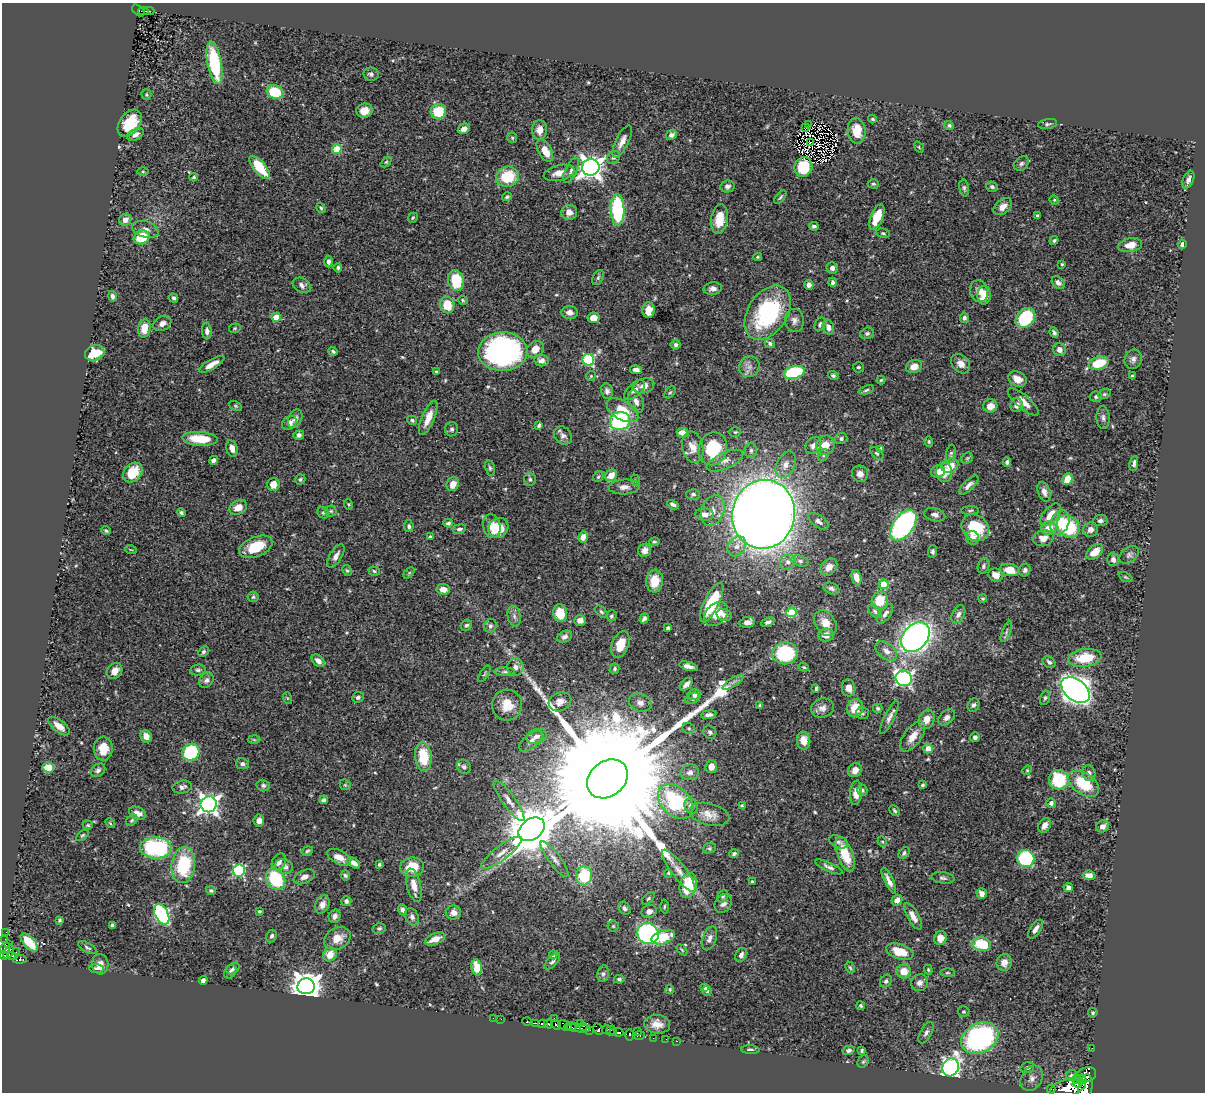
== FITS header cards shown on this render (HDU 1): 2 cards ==
NAXIS1  =                 1203
NAXIS2  =                 1090

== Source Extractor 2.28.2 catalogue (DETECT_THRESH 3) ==
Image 1203 x 1090 px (HDU 1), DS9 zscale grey, 1 PNG px = 1 image px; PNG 1207 x 1094 px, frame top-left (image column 1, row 1090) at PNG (2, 3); each listed source drawn as its Kron ellipse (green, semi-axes under 4 px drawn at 4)
Background 0.628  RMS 0.017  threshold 0.052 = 3 sigma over >= 5 px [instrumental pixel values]
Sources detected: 543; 3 with non-positive FLUX_AUTO (blend fragments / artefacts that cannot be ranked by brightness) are neither listed nor drawn; of the other 540, the 500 brightest by FLUX_AUTO listed and drawn (40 fainter detections omitted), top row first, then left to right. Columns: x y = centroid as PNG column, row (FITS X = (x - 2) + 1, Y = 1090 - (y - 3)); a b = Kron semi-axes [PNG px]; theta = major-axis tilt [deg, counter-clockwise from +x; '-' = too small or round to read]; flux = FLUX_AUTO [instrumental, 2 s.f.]
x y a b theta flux
138 11 7 4 -42 51
143 11 5 2 - 43
149 11 5 3 - 21
215 63 21 7 -80 82
371 74 8 6 -8 3.8
275 92 8 6 -19 51
146 95 5 5 - 1.7
364 111 8 7 - 12
438 111 7 7 - 38
872 119 4 3 - 1.6
130 123 15 10 54 34
1047 124 9 5 9 2.5
809 125 2 2 - 4.5
949 125 4 4 - 3
805 128 3 2 - 1.8
464 129 6 5 - 8
539 130 10 7 85 11
857 131 12 9 -85 24
136 135 9 5 28 5.9
671 135 6 4 25 4.5
512 138 5 4 - 1.6
622 141 17 6 64 10
810 143 3 2 - 1.6
919 147 6 3 -54 1.4
337 149 4 4 - 42
545 151 12 6 -61 18
614 157 7 5 42 3.2
386 162 6 4 44 1.4
1021 164 8 6 44 3.5
260 167 14 6 -50 35
591 167 8 8 - 880
803 167 10 9 - 34
571 170 14 6 65 4.8
143 172 5 3 - 1.3
559 173 16 7 13 12
194 177 4 3 - 1.7
508 177 11 10 - 45
1188 180 9 5 68 5.1
873 184 5 4 - 1.7
727 186 7 6 - 3.8
992 187 6 5 - 3
964 188 8 4 -79 2.5
507 197 5 4 - 2.1
780 197 8 4 49 2.1
1054 200 5 4 - 1.3
1003 207 10 7 39 9
321 208 5 4 - 1.8
617 210 15 7 -88 130
569 212 8 7 - 7.7
1037 215 3 3 - 1.4
877 217 13 6 66 24
413 218 5 4 - 1.6
719 219 15 8 82 25
125 220 6 6 - 7.7
814 226 5 4 - 2.7
145 229 13 8 -16 6.8
883 233 7 4 -10 2
142 237 8 6 27 43
1054 240 5 4 - 2.1
1182 244 4 3 - 4.6
1130 245 12 7 11 14
758 257 4 3 - 1.5
329 262 6 4 -90 3.5
1062 264 3 3 - 1.5
338 268 5 4 - 2.1
832 268 6 5 - 5.4
598 278 8 5 63 2.1
456 281 10 8 -77 44
833 282 4 4 - 3.4
1058 283 7 5 -43 4.2
302 285 9 7 -29 4.6
809 285 5 4 - 4.5
713 288 9 6 6 5.7
979 291 11 9 -70 7.9
984 295 9 6 88 23
112 296 5 4 - 3.4
174 298 5 4 - 3
463 300 5 4 - 1.3
447 305 8 7 - 26
648 310 8 6 88 14
570 312 8 6 -3 6.7
768 313 30 19 56 130
276 317 4 4 - 21
593 318 6 5 - 11
964 318 5 4 - 2.8
1025 318 11 8 49 77
794 320 11 9 -86 6.3
162 323 9 7 31 6.4
820 324 7 5 62 2.9
828 327 7 5 -71 5.4
235 328 6 4 16 1.4
144 329 9 6 82 16
207 331 8 5 -87 5.1
867 333 7 5 16 2.8
1054 333 5 3 - 2.8
770 343 5 4 - 2.9
676 345 5 5 - 2.4
535 349 9 7 45 13
1059 350 7 6 - 7.4
333 351 5 3 - 1.9
503 352 25 19 2 270
95 353 10 7 19 26
1133 359 10 8 69 5
541 360 7 6 - 6.2
588 360 6 6 - 130
1099 363 10 6 19 46
212 364 14 5 30 9.8
961 364 11 8 -47 9.4
914 366 8 6 21 13
749 367 10 10 - 7.5
858 367 5 5 - 2.2
636 370 6 4 -10 4.7
436 372 4 3 - 1.4
794 372 10 6 14 98
591 376 5 4 - 1.5
833 376 5 4 - 2.3
1132 376 4 4 - 1.4
1017 379 9 7 -28 10
881 380 4 4 - 1.4
644 386 10 7 18 9
635 390 13 6 42 5.8
866 390 8 4 20 2.5
607 391 7 6 - 3.9
670 392 7 4 52 1.6
1104 394 6 5 - 1.9
1096 397 6 5 - 2.9
636 402 11 7 -69 7.2
1023 402 19 6 -41 12
1016 405 7 6 - 5.9
235 406 7 4 -27 1.8
990 406 7 6 - 11
622 410 17 9 -29 25
428 418 18 6 67 15
1103 418 11 6 -87 4.3
295 419 10 6 68 4.6
412 420 5 4 - 2.1
620 421 10 9 - 110
289 423 8 6 36 5.7
539 425 4 3 - 2
452 429 7 6 - 3.4
735 432 6 4 1 1.7
683 433 6 4 -12 8.9
299 435 5 5 - 3.6
563 435 10 8 -46 5
841 438 6 5 - 3.3
200 439 17 7 -4 34
929 441 5 4 - 1.6
813 445 9 7 56 6.8
825 445 10 9 - 15
693 447 16 10 -78 14
232 448 8 5 -73 6.8
713 449 17 14 70 60
881 449 4 4 - 4.3
751 450 8 6 89 3.4
877 453 8 5 -43 2.1
951 454 9 4 78 2.4
823 455 6 4 61 2.2
967 458 6 5 - 1.7
214 460 5 4 - 4.1
725 461 19 8 24 9
1007 462 5 4 - 2.8
1134 463 7 4 80 3.4
786 465 14 9 65 12
950 466 8 7 - 15
490 468 7 5 -78 2.4
938 471 7 6 - 8.1
133 472 11 8 45 33
944 472 10 8 -86 20
860 474 8 8 - 6.5
611 475 6 5 - 14
598 477 6 4 57 2
300 479 5 5 - 2
530 479 6 6 - 2.6
1068 479 6 5 - 22
635 480 6 3 -71 1.3
273 484 6 6 - 13
453 484 7 6 - 12
969 485 12 5 45 5.1
624 487 15 7 4 7.1
1044 492 10 6 -71 6.8
693 494 6 5 - 2.7
348 504 5 3 - 1.4
673 505 6 3 -27 3.3
238 507 9 7 26 14
970 510 9 3 1 1.7
331 511 5 5 - 1.9
713 511 16 11 69 12
181 513 4 4 - 2.4
323 513 6 5 - 2
705 514 9 6 -6 7.8
763 514 35 31 77 2600
935 515 11 6 -14 4.9
1051 515 13 7 51 15
818 521 12 6 -35 5.1
1100 521 7 5 6 3.5
1060 522 12 9 68 18
448 523 4 4 - 2.7
903 525 17 10 55 260
409 526 6 4 -79 2.5
492 526 12 8 -78 16
1068 526 12 10 -46 82
498 528 10 9 - 23
975 528 14 12 -41 45
1049 528 7 6 - 18
459 529 7 4 8 3.3
1090 530 7 7 - 6.8
106 531 5 4 - 1.7
430 537 3 3 - 1.6
583 537 5 4 - 8
972 538 7 6 - 7.8
1043 538 10 8 14 9.9
654 542 5 4 - 1.7
737 546 11 8 54 7.5
256 547 17 9 22 36
131 550 6 3 -18 1.5
645 550 7 6 - 7.6
932 552 6 4 89 2.7
1095 552 10 6 42 15
1129 555 11 7 38 4
336 556 13 6 59 6.5
1113 559 6 6 - 4.4
800 561 9 5 -15 3.2
788 562 8 7 - 4.8
983 566 8 5 72 2.6
829 567 10 7 47 8.2
1010 570 9 6 -9 16
1025 570 6 5 - 3
347 571 6 4 -61 1.6
374 571 6 4 -19 1.9
409 573 6 4 45 1.7
995 575 7 6 - 10
856 577 7 4 -75 9.5
1125 577 8 3 -27 1.6
654 581 11 8 85 22
884 584 5 4 - 41
831 588 8 5 -20 3.7
443 589 7 5 -6 9.1
253 597 5 5 - 2
983 599 4 4 - 1.7
880 600 9 8 - 28
712 603 22 7 64 70
875 611 8 5 -46 2.6
601 612 7 4 -45 2.2
791 612 5 5 - 53
560 613 9 7 -83 28
716 614 14 10 45 20
885 614 11 5 55 4.7
958 614 9 6 63 4.8
724 615 8 6 -14 5.7
514 616 10 6 -80 4.6
611 616 5 5 - 2.2
644 618 5 3 - 3.1
580 621 6 5 - 6.8
747 622 7 5 10 7.1
768 622 7 4 25 3.6
825 623 14 10 -59 15
466 625 6 5 - 2.3
490 626 7 6 - 3.2
668 628 4 3 - 2.7
1006 631 11 4 68 2.9
826 635 8 6 5 8.6
565 637 8 5 27 4.5
915 637 16 12 48 570
620 644 13 8 68 21
886 651 12 8 -39 8.5
203 652 6 4 47 2.4
785 653 13 11 7 100
1085 658 17 9 8 41
318 661 7 5 -44 6.3
1049 662 7 5 -36 3.1
688 666 10 4 -16 5.5
515 667 8 8 - 5.8
804 667 5 4 - 1.5
614 669 5 4 - 2.2
198 670 8 5 8 2.7
115 671 9 7 49 10
505 672 10 4 0 2.4
484 674 9 3 58 1.4
904 678 8 7 - 280
206 680 8 6 54 4
733 682 12 3 32 3.9
686 684 7 4 46 7.1
816 688 4 3 - 1.7
849 688 8 7 - 8.3
1075 690 16 10 -38 940
694 695 6 5 - 2.5
358 697 6 5 - 2.4
287 698 6 4 -70 1.4
692 698 8 5 24 3.3
1045 698 7 4 70 2.3
560 702 12 9 26 8.5
640 703 11 8 -20 7
507 705 15 15 - 21
760 705 3 3 - 1.5
973 705 7 5 61 3
822 708 11 9 13 7
855 708 9 8 - 23
878 708 4 4 - 2.2
862 713 6 6 - 2.6
709 715 7 4 7 4.3
889 717 18 5 64 6.1
947 717 9 6 42 5.5
927 719 10 7 70 12
59 726 13 6 -38 9.8
689 728 6 5 - 2.2
710 732 7 6 - 3.6
146 736 6 5 - 9
537 736 10 7 17 7.3
913 736 18 8 54 15
975 737 5 5 - 3.5
254 740 6 4 -2 1.5
531 741 14 7 38 7.7
804 741 9 6 -85 14
103 749 12 9 -89 19
928 749 5 4 - 13
191 752 9 8 - 100
423 756 14 8 -84 40
242 764 6 5 - 3
48 767 6 5 - 23
464 767 7 6 - 3.4
711 767 6 5 - 8.7
98 770 8 6 35 3.4
855 770 7 6 - 8.5
1027 770 5 4 - 1.3
690 772 9 8 - 5.3
1089 773 8 6 -77 5.2
607 779 22 17 40 100000
1059 780 10 9 - 64
1084 784 17 10 -35 45
345 785 6 5 - 1.5
922 785 3 3 - 1.7
263 786 7 5 -15 2.8
182 787 10 6 11 4
862 790 6 5 - 1.9
856 793 12 6 84 11
324 800 4 3 - 3.2
509 801 25 6 -54 8.8
676 802 20 14 -43 88
1051 803 5 5 - 2.8
209 804 8 8 - 580
691 806 8 6 -62 5.2
742 806 4 3 - 1.4
895 811 6 4 -46 2.2
137 813 9 6 -23 8.3
709 814 20 11 -14 12
132 820 6 4 45 1.8
259 821 6 5 - 6.2
110 823 6 3 -46 1.4
88 825 5 4 - 1.6
1044 825 8 5 57 7.4
1103 826 7 6 - 6.3
531 829 14 10 35 6000
82 835 7 4 40 1.7
838 842 10 6 -24 3.5
882 842 5 4 - 1.6
156 848 16 10 -2 130
709 848 6 5 - 1.9
307 851 6 4 19 1.9
502 853 25 7 37 13
904 853 7 4 49 2.8
734 854 5 4 - 2.3
845 854 18 7 -70 26
339 857 13 7 -28 11
1026 858 9 8 - 99
555 859 22 6 -53 7.5
279 862 9 6 59 6.9
354 863 7 4 -35 6.1
379 864 3 3 - 2.2
183 865 18 12 83 70
284 866 9 7 -18 7.1
412 867 12 9 8 30
829 867 15 4 -25 4.3
239 870 6 6 - 150
679 871 26 7 -53 11
668 873 4 3 - 1.3
345 875 5 5 - 2
1089 875 6 4 -6 6.1
584 876 9 8 - 46
304 877 11 6 23 5.3
943 878 12 5 -7 3.3
276 879 11 9 -59 67
889 881 14 4 -64 6.9
752 882 3 3 - 2.1
414 885 17 7 -76 12
688 885 12 8 76 54
1068 887 5 4 - 5.2
211 891 5 4 - 2.2
982 893 5 5 - 6.5
723 896 6 5 - 2.3
648 898 8 4 45 1.9
897 900 5 5 - 8.4
346 901 5 5 - 3.2
723 903 10 7 54 5.5
322 905 9 6 67 7.3
664 906 7 3 89 1.5
625 908 7 5 -57 3.2
402 910 6 4 -69 3.6
259 911 4 3 - 1.6
649 911 8 6 24 5.7
453 913 7 7 - 7.4
162 914 11 6 -63 220
335 916 7 6 - 4.8
913 916 15 5 -61 10
412 917 9 6 -67 4
60 920 4 4 - 1.6
112 925 4 3 - 2.7
613 926 5 5 - 1.7
379 928 6 5 - 2.2
1036 929 11 5 56 6.7
6 932 2 2 - 4.3
648 933 11 10 - 220
272 936 6 5 - 3.1
663 937 12 6 17 38
337 938 14 10 28 15
709 938 12 6 72 5.8
940 938 7 6 - 11
435 939 10 5 24 13
5 940 4 2 - 17
29 942 11 5 -48 29
981 944 9 7 -7 47
8 945 2 2 - 11
5 948 6 3 58 7.5
87 948 10 4 -29 2.6
682 950 6 4 -46 1.4
9 952 7 4 66 90
16 952 2 2 - 7.8
900 952 14 7 -18 27
330 954 7 6 - 14
4 955 4 4 - 92
553 955 4 3 - 2.4
741 955 7 5 59 4.5
12 956 5 3 - 27
20 959 7 3 6 74
552 961 10 4 48 3.2
1004 962 8 7 - 8.4
100 964 10 8 -85 8.7
477 967 8 5 -79 20
96 968 7 4 -5 2.4
233 968 7 5 34 3.1
850 968 6 4 -62 1.7
928 970 5 3 - 1.4
230 972 7 5 48 3.6
904 972 7 7 - 17
947 973 7 3 0 1.6
603 974 8 6 80 3.3
619 979 5 4 - 2.1
203 980 4 4 - 4.2
886 981 7 5 52 3
920 983 9 8 - 5.4
306 986 8 8 - 1700
705 988 4 4 - 2.4
670 990 4 4 - 1.9
707 991 5 4 - 2.1
861 1006 4 3 - 1.9
963 1012 6 5 - 2.3
1093 1013 5 4 - 2.1
493 1018 2 2 - 1.9
554 1018 3 2 - 16
501 1019 2 2 - 3.3
527 1021 4 3 - 26
535 1023 3 2 - 12
580 1023 3 2 - 54
543 1024 5 3 - 230
548 1024 4 3 - 150
657 1024 13 9 -4 12
556 1025 5 3 - 220
565 1025 7 5 -21 310
583 1026 4 3 - 12
570 1027 6 3 -1 190
579 1028 12 3 -5 27
598 1029 6 3 -62 90
607 1030 5 3 - 37
611 1030 5 3 - 36
589 1031 2 2 - 5.2
619 1032 4 3 - 120
637 1032 4 2 - 24
613 1033 3 3 - 37
926 1033 12 6 61 4.5
630 1035 6 4 -90 47
639 1035 6 3 2 28
653 1038 2 2 - 5.3
980 1038 19 14 28 260
666 1039 2 2 - 5.3
676 1041 3 2 - 8.2
1092 1048 2 2 - 2.3
750 1050 9 3 -3 2
849 1050 6 4 16 3
862 1050 4 3 - 1.6
863 1062 6 5 - 1.7
951 1067 9 8 - 420
1027 1068 7 5 15 3.2
1071 1075 5 5 - 2
1086 1075 10 7 20 150
1032 1078 13 10 61 7.6
1077 1079 4 3 - 75
1082 1080 4 3 - 72
1078 1083 5 3 - 170
1068 1087 18 8 14 1300
1085 1088 13 7 80 740
1051 1089 4 2 - 8.9
At the frame edge (FLAGS 8, measured only in part): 1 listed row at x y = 1085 1088
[40 fainter detections neither listed nor drawn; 3 non-positive-flux detections neither listed nor drawn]